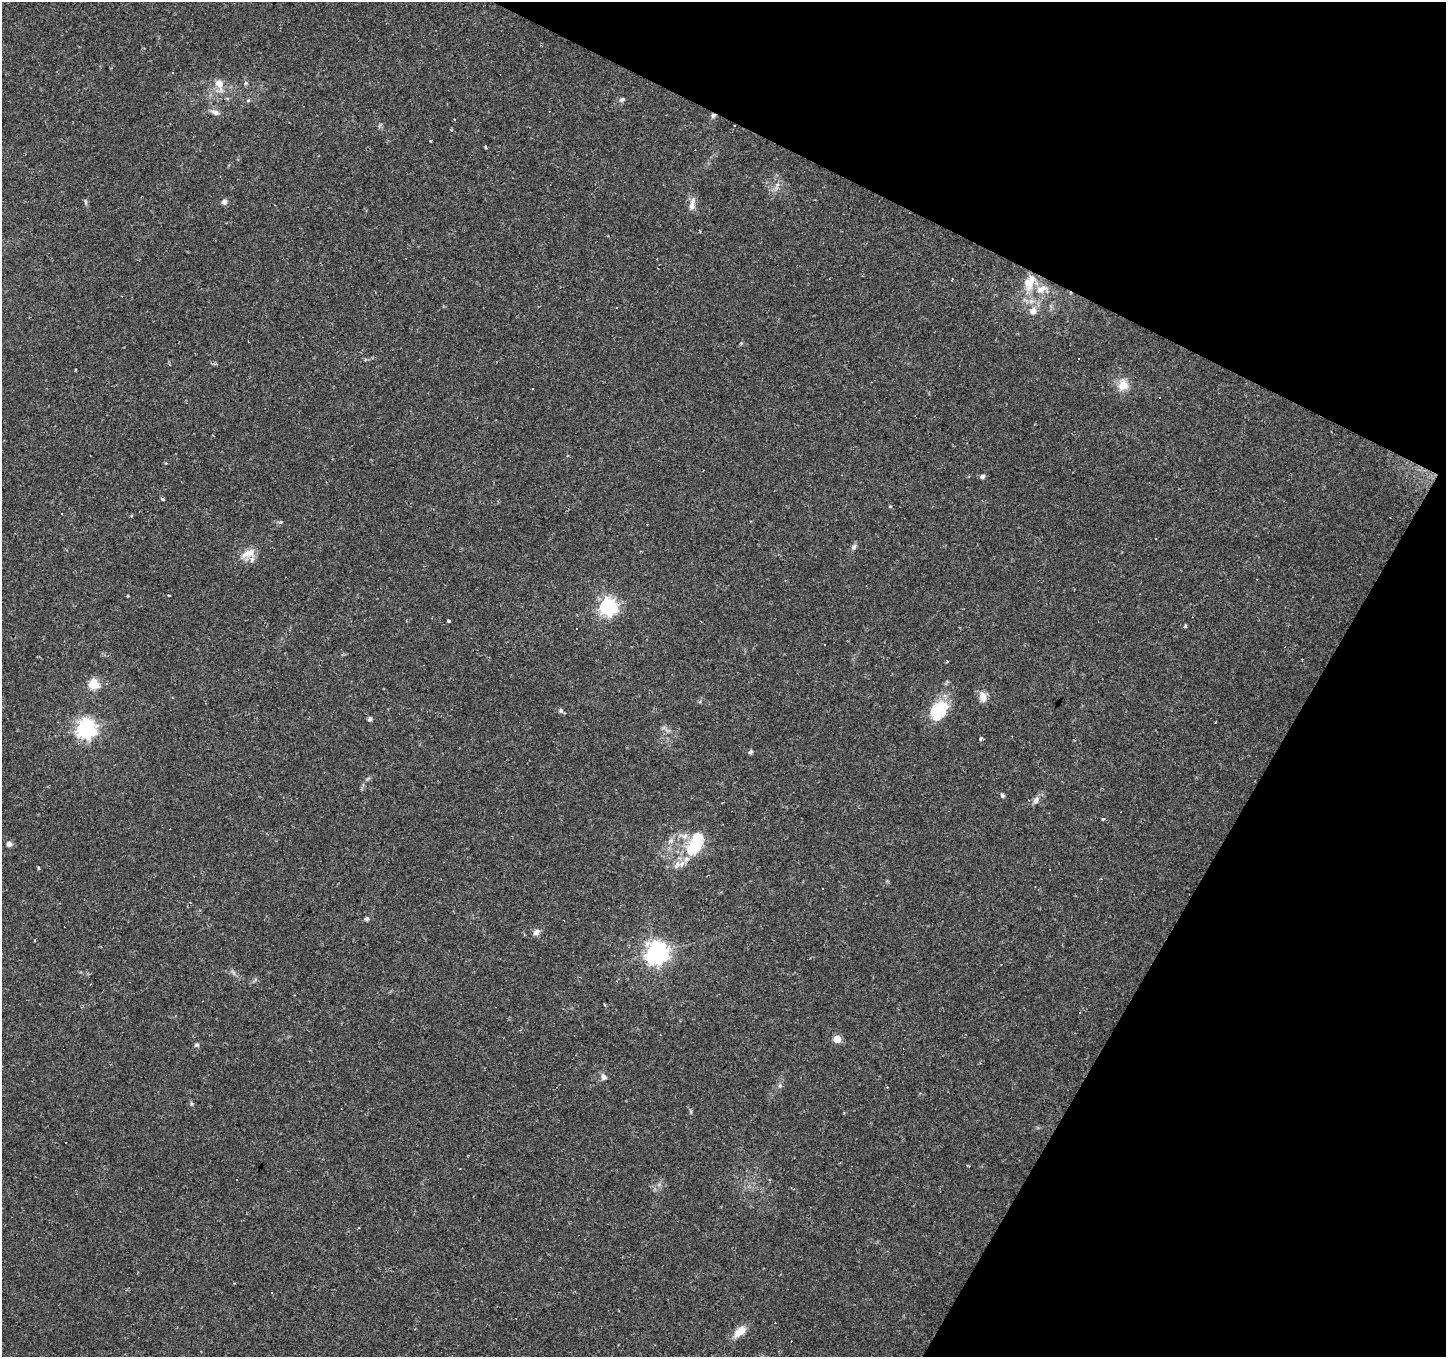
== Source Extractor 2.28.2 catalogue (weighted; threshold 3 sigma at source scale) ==
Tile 8 of 4 x 4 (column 4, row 2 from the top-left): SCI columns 4331-5774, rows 2901-4255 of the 5776 x 5869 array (HDU 1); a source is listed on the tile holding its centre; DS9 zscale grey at full resolution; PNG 1448 x 1359 px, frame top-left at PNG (2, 2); no overlay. Shown black and unused: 24% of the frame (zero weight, under 2 of 3 exposures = <1% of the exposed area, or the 3 px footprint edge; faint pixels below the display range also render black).
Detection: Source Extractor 2.28.2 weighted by HDU 2 'WHT'; one run over the whole footprint, this tile lists its part. Background 0.0537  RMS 0.0043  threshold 0.0192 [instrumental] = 3 sigma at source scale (4.5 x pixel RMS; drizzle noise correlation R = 1.50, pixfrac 1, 0.0396/0.0396 arcsec/px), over >= 5 px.
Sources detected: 92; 28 cosmic-ray / hot-pixel residue — not listed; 5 inside a brighter listed object's ellipse — not listed separately; the other 59 listed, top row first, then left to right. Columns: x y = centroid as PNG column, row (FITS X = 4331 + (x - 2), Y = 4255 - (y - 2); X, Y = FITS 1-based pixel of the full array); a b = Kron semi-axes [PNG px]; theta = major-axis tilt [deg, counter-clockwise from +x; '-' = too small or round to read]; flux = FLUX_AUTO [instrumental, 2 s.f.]
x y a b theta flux
246 83 6 4 45 0.57
219 84 13 9 -77 4.7
622 99 8 5 24 1.1
248 100 6 4 1 0.57
215 112 13 6 -21 2.1
713 115 6 5 - 0.95
431 141 2 2 - 0.38
485 147 4 3 - 1.3
85 202 8 4 -81 0.68
224 202 7 6 - 1.7
692 205 18 7 82 3.1
1027 283 23 11 -74 7.8
1042 289 20 11 6 6.2
1033 311 8 8 - 3
741 343 5 4 - 0.48
1123 386 15 13 15 5.3
533 388 3 2 - 0.4
983 476 5 4 - 1.5
163 499 4 3 - 1.1
890 506 5 3 - 0.39
280 522 5 5 - 0.66
854 547 9 6 54 1.2
248 553 20 9 25 5.3
128 596 4 3 - 0.42
169 596 3 3 - 0.8
608 607 7 7 - 150
449 621 3 3 - 1.2
1185 626 4 3 - 2
825 644 2 2 - 0.4
947 661 3 3 - 0.47
93 684 5 5 - 27
983 697 16 9 -79 3.1
939 709 25 18 27 14
561 711 7 6 - 0.91
370 719 5 4 - 1.3
1215 722 3 2 - 0.55
86 729 7 7 - 200
981 739 4 3 - 1.9
751 752 5 4 - 1.4
1002 795 6 5 - 0.87
1036 800 9 7 58 1.8
1103 819 3 3 - 0.69
671 841 9 6 26 1.6
9 844 6 6 - 1.9
695 844 32 17 65 19
38 868 4 3 - 0.51
366 919 6 5 - 0.92
536 932 9 7 28 2
656 952 8 8 - 310
837 1039 5 5 - 9
197 1045 7 6 - 0.83
604 1077 8 7 - 1.7
780 1086 7 5 46 0.88
191 1104 6 4 72 0.54
66 1143 3 3 - 2.3
968 1166 5 2 - 0.39
460 1169 3 2 - 0.28
236 1180 3 2 - 0.31
740 1332 18 9 39 5.1
Overlapping masked pixels (flux is a lower limit): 1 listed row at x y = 713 115